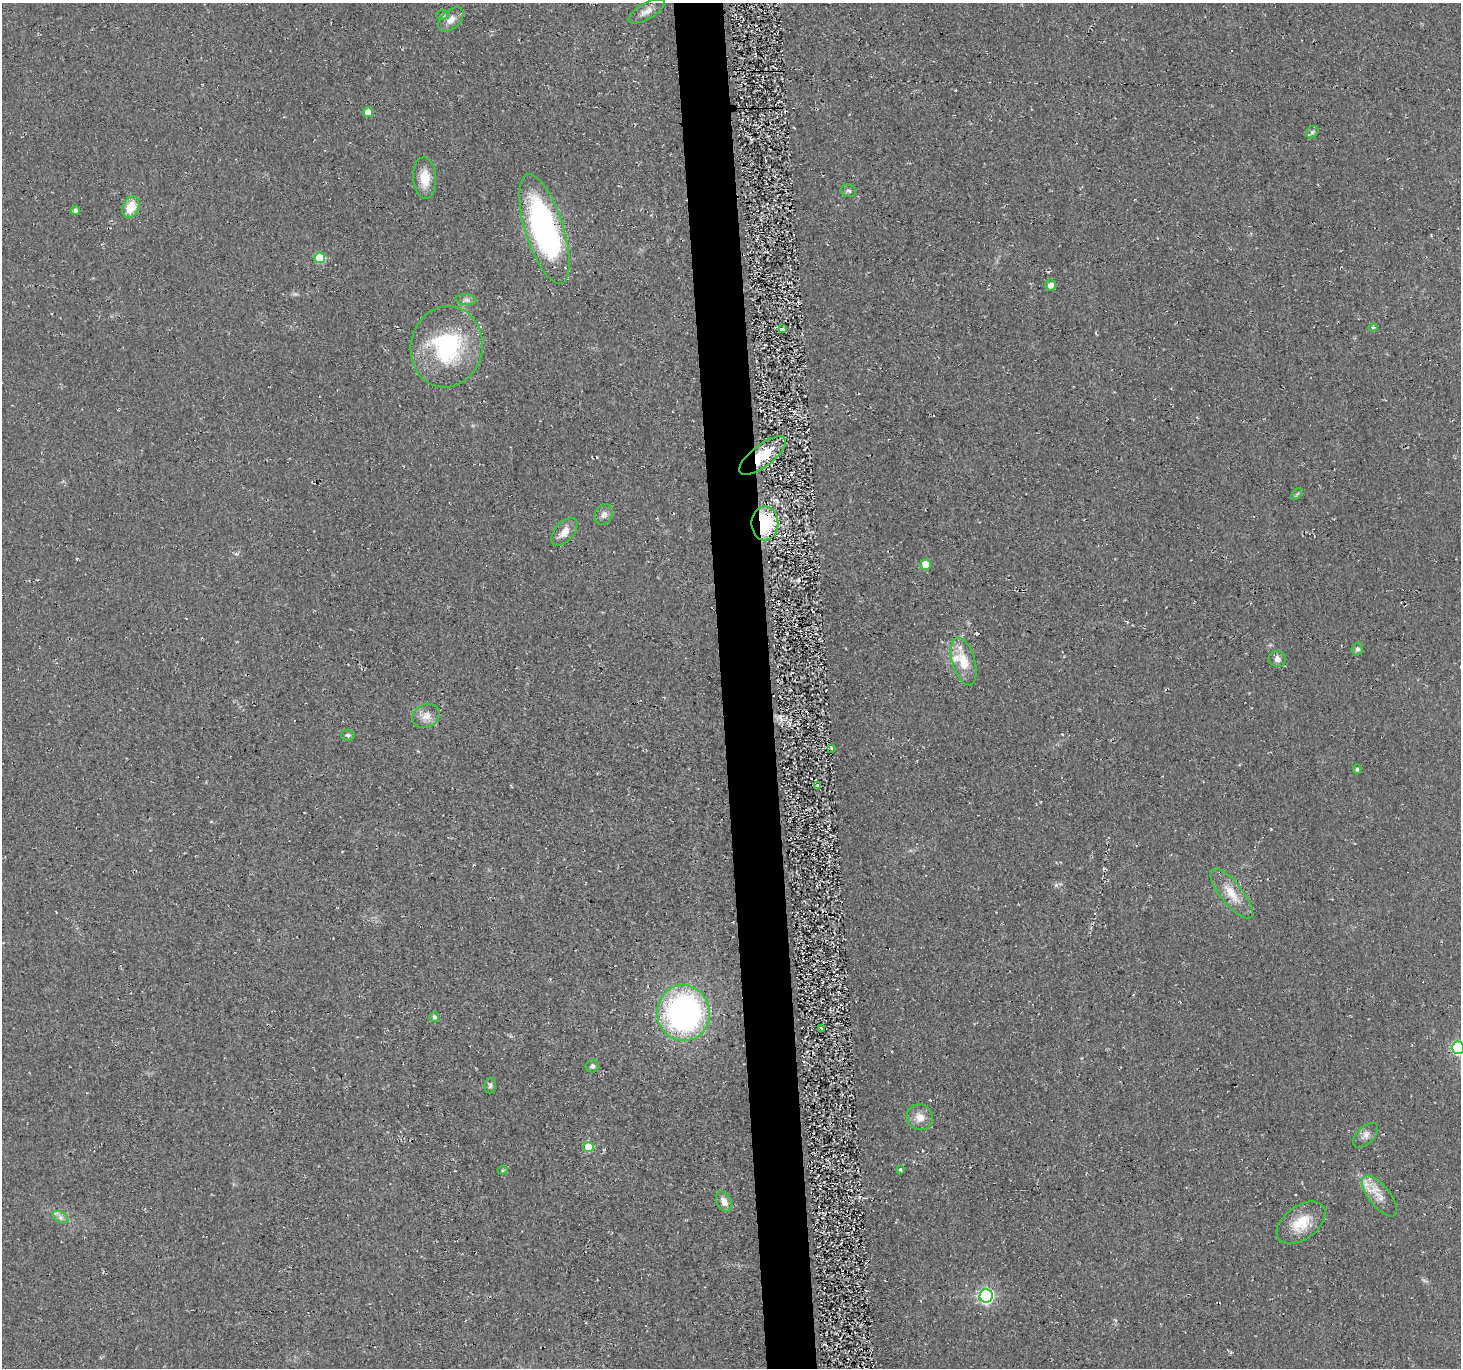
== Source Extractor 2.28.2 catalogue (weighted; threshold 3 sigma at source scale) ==
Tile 5 of 3 x 3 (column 2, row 2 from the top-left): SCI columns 1465-2923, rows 1512-2877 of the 4432 x 4382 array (HDU 1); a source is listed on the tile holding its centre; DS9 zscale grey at full resolution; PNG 1463 x 1370 px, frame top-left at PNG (2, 3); each listed source drawn as its Kron ellipse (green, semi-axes under 4 px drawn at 4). Shown black and unused: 3% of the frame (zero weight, under 2 of 3 exposures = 3% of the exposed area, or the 3 px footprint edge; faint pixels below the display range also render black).
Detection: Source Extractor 2.28.2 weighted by HDU 2 'WHT'; one run over the whole footprint, this tile lists its part. Background 0.0522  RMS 0.012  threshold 0.0536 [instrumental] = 3 sigma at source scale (4.5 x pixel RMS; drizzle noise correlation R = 1.50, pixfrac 1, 0.05/0.05 arcsec/px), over >= 5 px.
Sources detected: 50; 3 inside a brighter listed object's ellipse — not listed separately; the other 47 listed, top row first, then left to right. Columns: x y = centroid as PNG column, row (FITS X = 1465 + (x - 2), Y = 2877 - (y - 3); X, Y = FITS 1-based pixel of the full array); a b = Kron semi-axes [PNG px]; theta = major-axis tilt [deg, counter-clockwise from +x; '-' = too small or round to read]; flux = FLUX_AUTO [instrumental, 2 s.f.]
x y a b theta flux
647 11 20 8 30 9
442 15 6 5 - 2.1
451 20 15 9 44 9.8
368 112 5 5 - 19
1312 132 7 5 46 2.6
425 178 20 11 -87 23
849 191 7 6 - 2.9
131 207 11 8 66 22
75 211 5 4 - 4.8
544 229 57 19 -72 300
320 258 5 5 - 49
1051 285 5 5 - 8
466 300 10 5 -7 4
1373 327 5 3 - 1.4
782 329 3 3 - 11
447 347 41 36 80 130
763 456 28 11 37 42
1297 494 7 4 45 1.9
604 514 11 8 61 5.6
765 523 17 13 89 78
564 532 16 9 48 12
925 564 5 5 - 18
1357 649 6 5 - 2.9
1277 659 9 8 - 5.4
964 661 25 11 -73 27
426 716 14 11 29 11
348 735 7 5 -4 2.9
831 748 3 3 - 10
1357 769 4 4 - 2.1
817 785 3 3 - 3.1
1232 894 31 11 -51 22
683 1013 28 26 -82 310
434 1017 5 4 - 3.1
822 1029 4 2 - 2
1458 1048 6 6 - 130
592 1066 7 6 - 2.7
490 1085 8 5 84 2.9
920 1117 13 12 - 12
1366 1135 15 8 44 6.8
588 1147 5 5 - 41
900 1169 4 4 - 1.9
503 1170 5 3 - 1.3
1379 1196 25 10 -51 16
724 1202 11 7 -65 9.6
60 1217 8 5 -32 4.1
1301 1223 28 16 36 31
986 1296 6 6 - 270
Overlapping masked pixels (flux is a lower limit): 2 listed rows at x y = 763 456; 765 523
Isophote crosses this tile's border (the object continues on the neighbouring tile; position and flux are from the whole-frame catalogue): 1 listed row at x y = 1458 1048